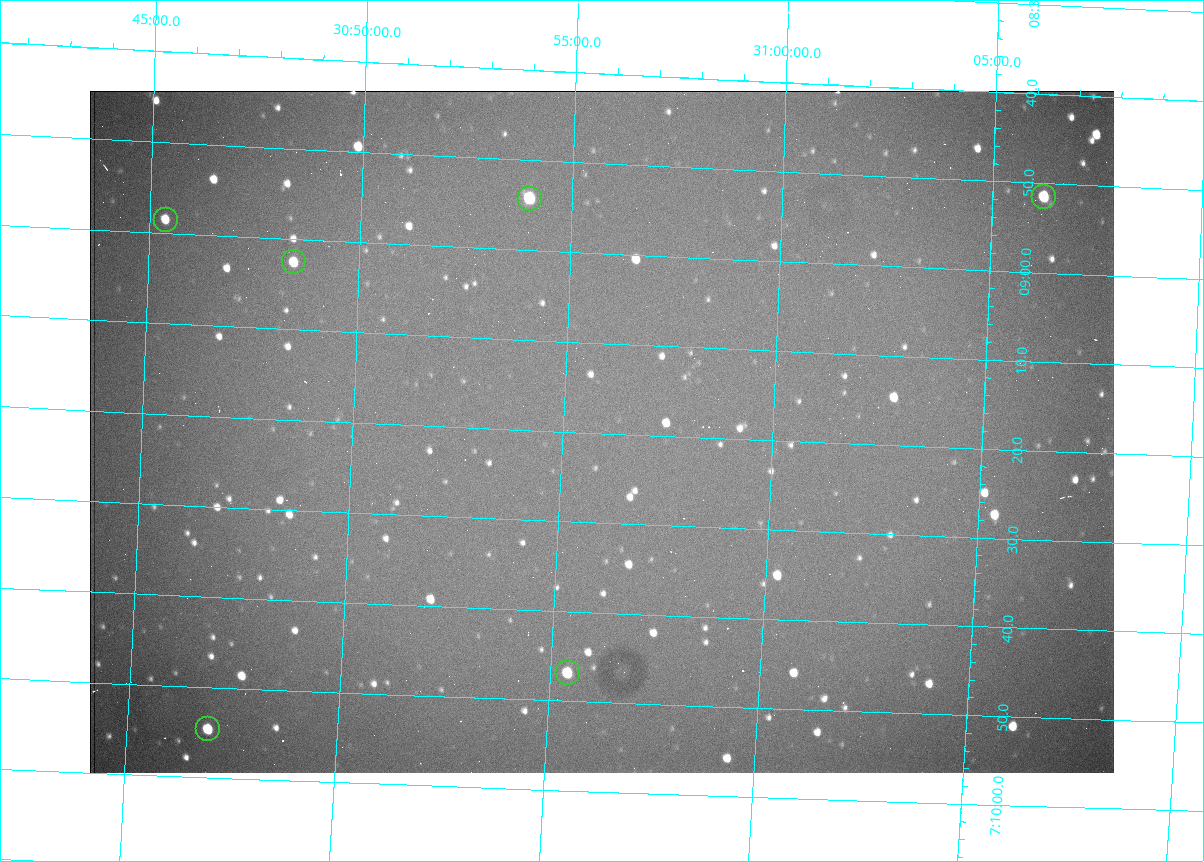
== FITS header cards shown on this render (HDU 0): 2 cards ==
NAXIS1  =                 1024 /fastest changing axis
NAXIS2  =                  682 /next to fastest changing axis

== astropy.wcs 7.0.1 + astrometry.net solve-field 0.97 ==
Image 1024 x 682 px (HDU 0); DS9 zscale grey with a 90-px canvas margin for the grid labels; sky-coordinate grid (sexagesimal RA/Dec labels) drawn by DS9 from the SOLVED WCS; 6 Tycho-2 reference stars matched to detected sources circled (green)
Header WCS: RA---TAN/DEC--TAN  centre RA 07:09:20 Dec +30:56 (107.33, +30.93 deg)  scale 1.43 arcsec/px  FOV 24.4' x 16.3'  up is -93 deg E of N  parity flipped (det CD > 0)
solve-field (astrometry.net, Tycho-2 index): VERIFIED the header's WCS against the Tycho-2 star catalogue (6 matches, 0 conflicts) and refined it, rather than solving blind
Solved WCS: RA---TAN-SIP/DEC--TAN-SIP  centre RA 07:09:20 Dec +30:56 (107.33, +30.93 deg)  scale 1.43 arcsec/px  FOV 24.4' x 16.3'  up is -93 deg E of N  parity flipped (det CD > 0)
The solver's refit moves the header's centre by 3.2 arcsec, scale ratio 0.9998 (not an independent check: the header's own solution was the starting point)
Tycho-2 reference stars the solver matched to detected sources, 6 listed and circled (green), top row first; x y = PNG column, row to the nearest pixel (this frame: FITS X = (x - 90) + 1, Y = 682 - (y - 91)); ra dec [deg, ICRS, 3 dp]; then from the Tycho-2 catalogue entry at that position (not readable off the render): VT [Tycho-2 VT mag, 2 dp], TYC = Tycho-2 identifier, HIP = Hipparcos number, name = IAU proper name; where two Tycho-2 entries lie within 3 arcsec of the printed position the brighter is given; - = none
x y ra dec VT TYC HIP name
1044 197 107.215 +31.104 11.64 2438-821-1 - -
530 199 107.226 +30.900 10.76 2438-883-1 - -
166 220 107.244 +30.756 12.13 2438-718-1 - -
294 262 107.261 +30.807 12.26 2438-856-1 - -
568 673 107.445 +30.924 11.38 2438-1056-1 - -
208 729 107.478 +30.782 11.68 2438-545-1 - -